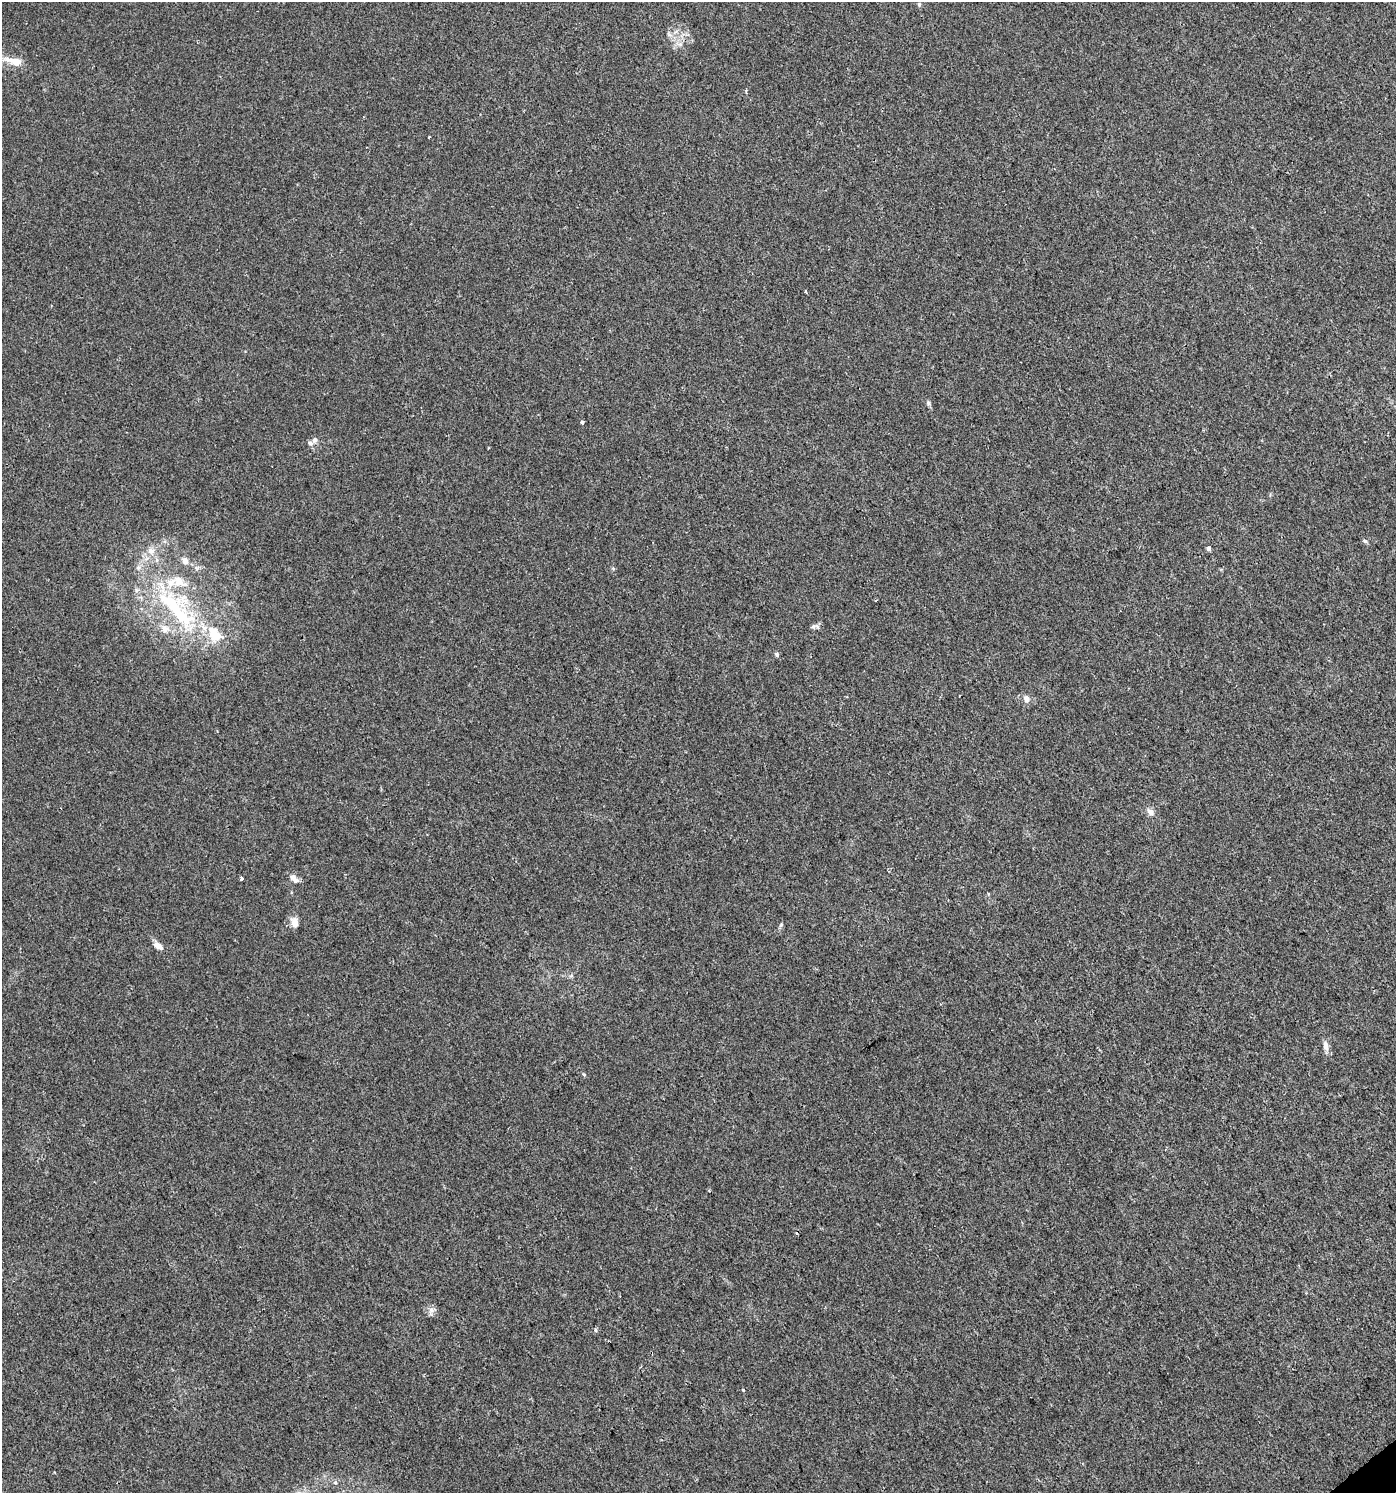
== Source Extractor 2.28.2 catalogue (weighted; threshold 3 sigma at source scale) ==
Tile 6 of 4 x 4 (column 2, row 2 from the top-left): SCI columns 1607-3000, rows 2989-4479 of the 5921 x 5985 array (HDU 1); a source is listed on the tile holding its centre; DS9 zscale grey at full resolution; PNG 1398 x 1495 px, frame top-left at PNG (2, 2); no overlay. Shown black and unused: <1% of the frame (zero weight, under 2 of 3 exposures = <1% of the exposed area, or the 3 px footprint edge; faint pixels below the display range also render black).
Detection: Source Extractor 2.28.2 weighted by HDU 2 'WHT'; one run over the whole footprint, this tile lists its part. Background 0.00424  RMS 0.0034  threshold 0.0154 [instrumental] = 3 sigma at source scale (4.5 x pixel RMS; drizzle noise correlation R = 1.50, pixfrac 1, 0.0396/0.0396 arcsec/px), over >= 5 px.
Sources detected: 38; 2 inside a brighter object's white glare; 1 cosmic-ray / hot-pixel residue — not listed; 4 inside a brighter listed object's ellipse — not listed separately; the other 31 listed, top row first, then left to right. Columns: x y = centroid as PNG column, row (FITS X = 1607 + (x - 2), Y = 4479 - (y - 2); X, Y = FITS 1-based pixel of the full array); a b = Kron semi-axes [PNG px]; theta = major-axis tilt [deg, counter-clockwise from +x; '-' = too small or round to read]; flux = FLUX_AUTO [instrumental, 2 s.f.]
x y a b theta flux
919 4 6 5 - 0.53
680 44 6 6 - 1.1
16 61 17 10 -10 4.2
429 137 3 2 - 0.44
806 291 3 3 - 0.38
928 403 7 5 -89 0.67
582 422 4 3 - 0.92
314 440 8 7 - 1.1
1365 541 7 4 -44 0.57
1209 548 4 3 - 2.2
151 551 11 9 -51 2.5
185 561 9 7 -79 1.7
613 568 5 4 - 0.43
177 582 33 17 0 12
180 615 48 23 -39 31
813 626 8 7 - 0.94
777 654 6 5 - 0.65
1026 699 7 6 - 2.1
1150 812 11 8 -45 1.7
241 878 3 3 - 5.6
294 879 14 7 -39 1.9
295 923 10 7 -83 3.2
781 925 6 5 - 0.56
158 946 14 7 -33 2.1
571 976 6 4 19 0.55
1326 1046 13 7 -78 2.1
584 1075 6 3 -59 0.44
431 1310 8 7 - 1.6
595 1330 6 4 -88 0.46
743 1390 3 3 - 1.2
335 1482 6 5 - 0.58